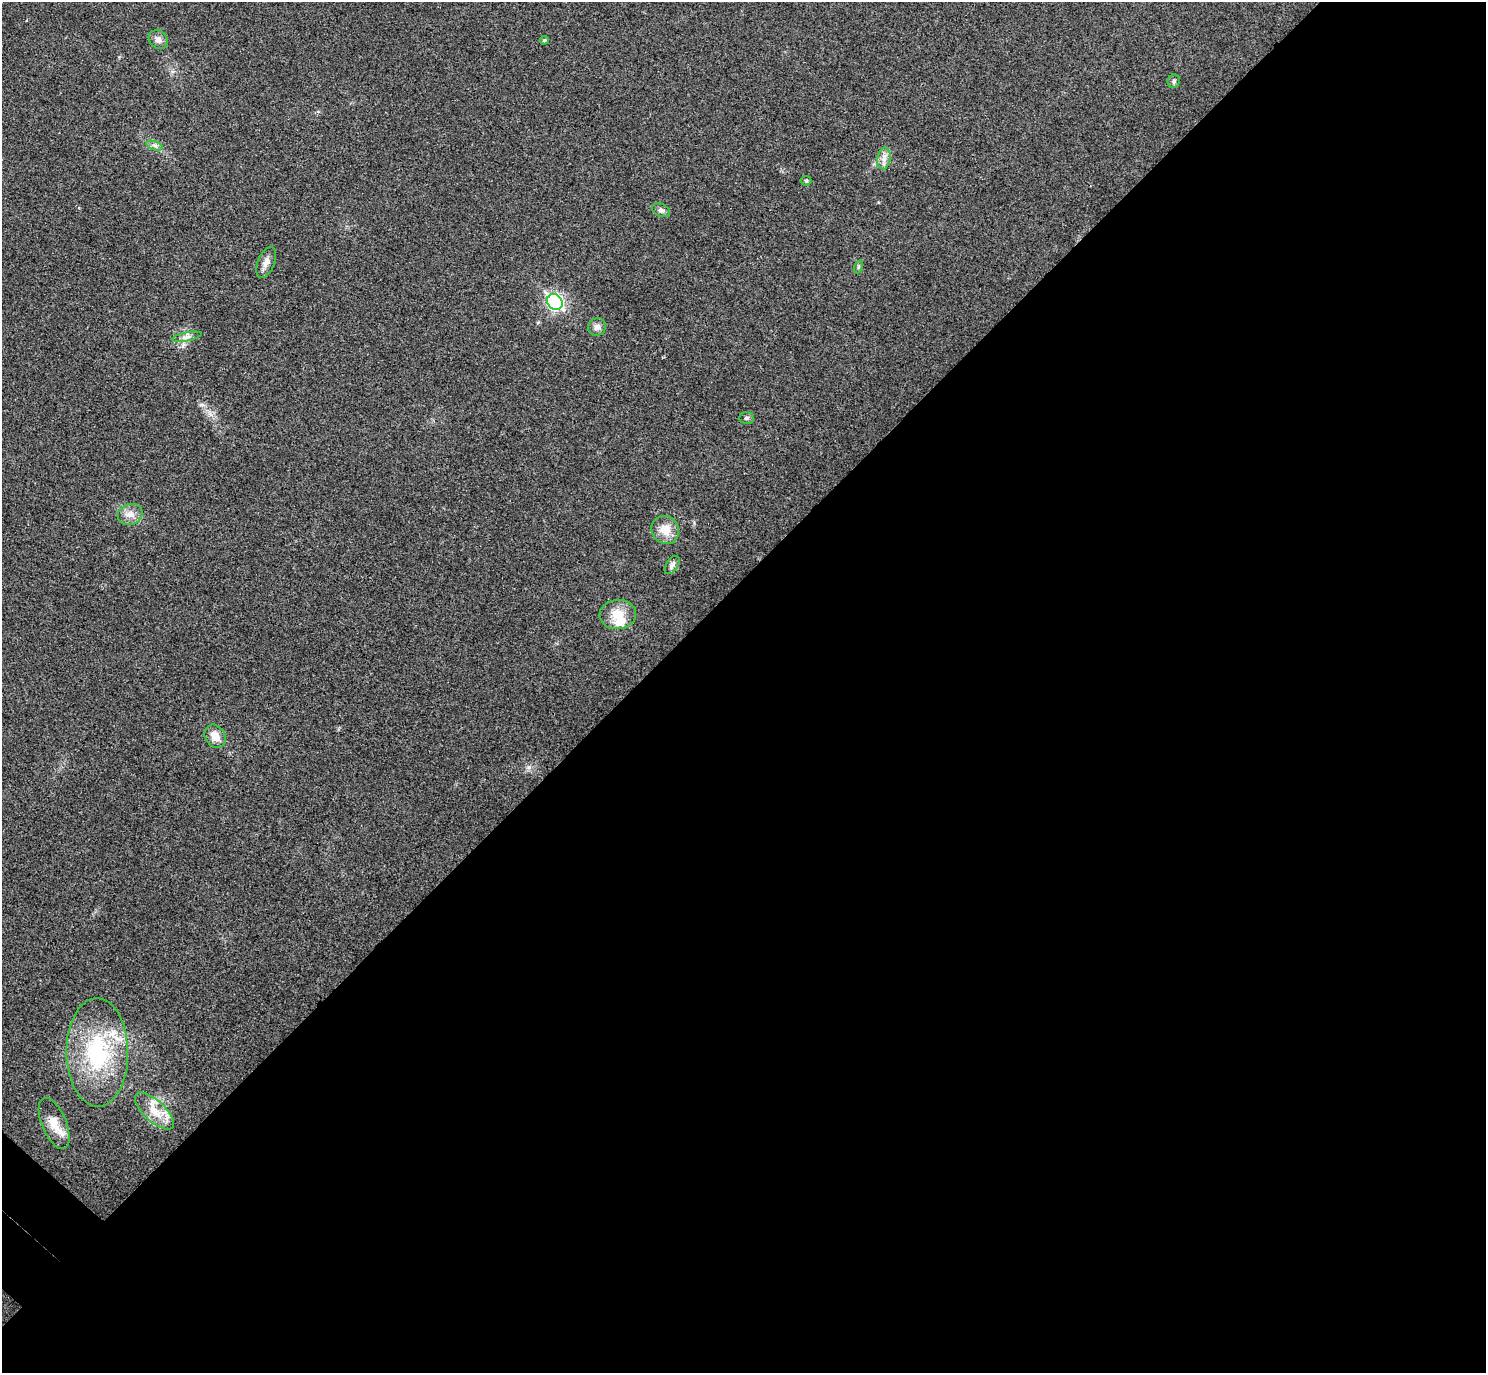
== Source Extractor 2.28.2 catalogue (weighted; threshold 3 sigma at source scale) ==
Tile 12 of 4 x 4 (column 4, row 3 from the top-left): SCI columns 4495-5978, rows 1572-2942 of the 6023 x 6026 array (HDU 1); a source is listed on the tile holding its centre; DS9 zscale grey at full resolution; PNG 1488 x 1375 px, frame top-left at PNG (2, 2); each listed source drawn as its Kron ellipse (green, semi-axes under 4 px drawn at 4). Shown black and unused: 58% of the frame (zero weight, under 3 of 4 exposures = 6% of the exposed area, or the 3 px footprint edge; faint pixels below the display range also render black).
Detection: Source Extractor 2.28.2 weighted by HDU 2 'WHT'; one run over the whole footprint, this tile lists its part. Background 0.0272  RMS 0.0062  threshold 0.0281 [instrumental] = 3 sigma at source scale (4.5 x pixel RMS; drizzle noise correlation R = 1.50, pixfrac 1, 0.05/0.05 arcsec/px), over >= 5 px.
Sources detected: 23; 2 inside a brighter listed object's ellipse — not listed separately; the other 21 listed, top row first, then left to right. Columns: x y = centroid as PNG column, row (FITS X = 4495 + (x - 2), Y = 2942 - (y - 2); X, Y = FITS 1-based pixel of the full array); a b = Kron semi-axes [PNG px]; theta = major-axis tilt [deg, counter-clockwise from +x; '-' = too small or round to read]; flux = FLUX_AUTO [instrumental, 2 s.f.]
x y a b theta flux
158 40 10 8 -42 3.1
544 40 5 4 - 0.84
1174 81 7 6 - 1.5
154 145 9 4 -19 1.6
884 158 11 6 81 3.3
806 181 5 5 - 0.85
661 210 9 6 -23 2
266 262 16 8 67 4.1
858 267 6 4 71 0.81
555 302 8 7 - 140
597 327 9 8 - 3
187 337 15 3 11 1.9
747 418 7 5 2 1.3
130 514 12 10 17 5
665 530 14 13 - 9.2
672 565 10 5 56 2
618 614 18 14 7 12
215 736 12 10 -57 7.2
97 1052 54 31 -89 63
155 1111 24 10 -43 11
54 1124 27 12 -67 11